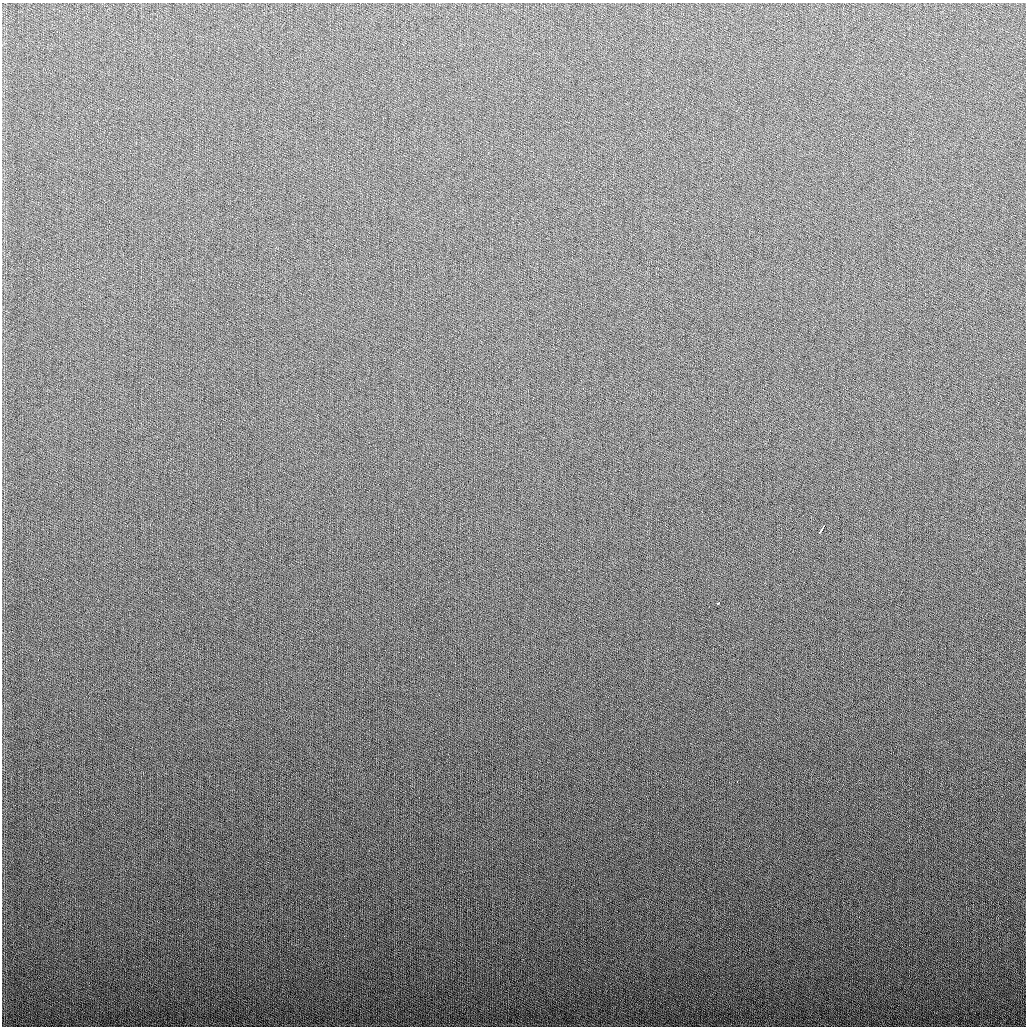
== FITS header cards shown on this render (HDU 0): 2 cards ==
NAXIS1  =                 1024
NAXIS2  =                 1024

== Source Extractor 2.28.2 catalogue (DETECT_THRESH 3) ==
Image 1024 x 1024 px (HDU 0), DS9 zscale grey, 1 PNG px = 1 image px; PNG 1028 x 1028 px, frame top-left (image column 1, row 1024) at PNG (2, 3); no overlay
Background 276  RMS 11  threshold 32.6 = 3 sigma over >= 5 px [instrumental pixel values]
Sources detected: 4; all 4 listed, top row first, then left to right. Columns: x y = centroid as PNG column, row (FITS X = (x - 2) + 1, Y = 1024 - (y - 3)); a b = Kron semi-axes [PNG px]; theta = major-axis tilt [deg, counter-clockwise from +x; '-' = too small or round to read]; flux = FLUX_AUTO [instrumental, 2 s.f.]
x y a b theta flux
822 529 8 3 58 4800
718 603 3 3 - 3000
38 660 2 2 - 2300
737 782 3 2 - 2100